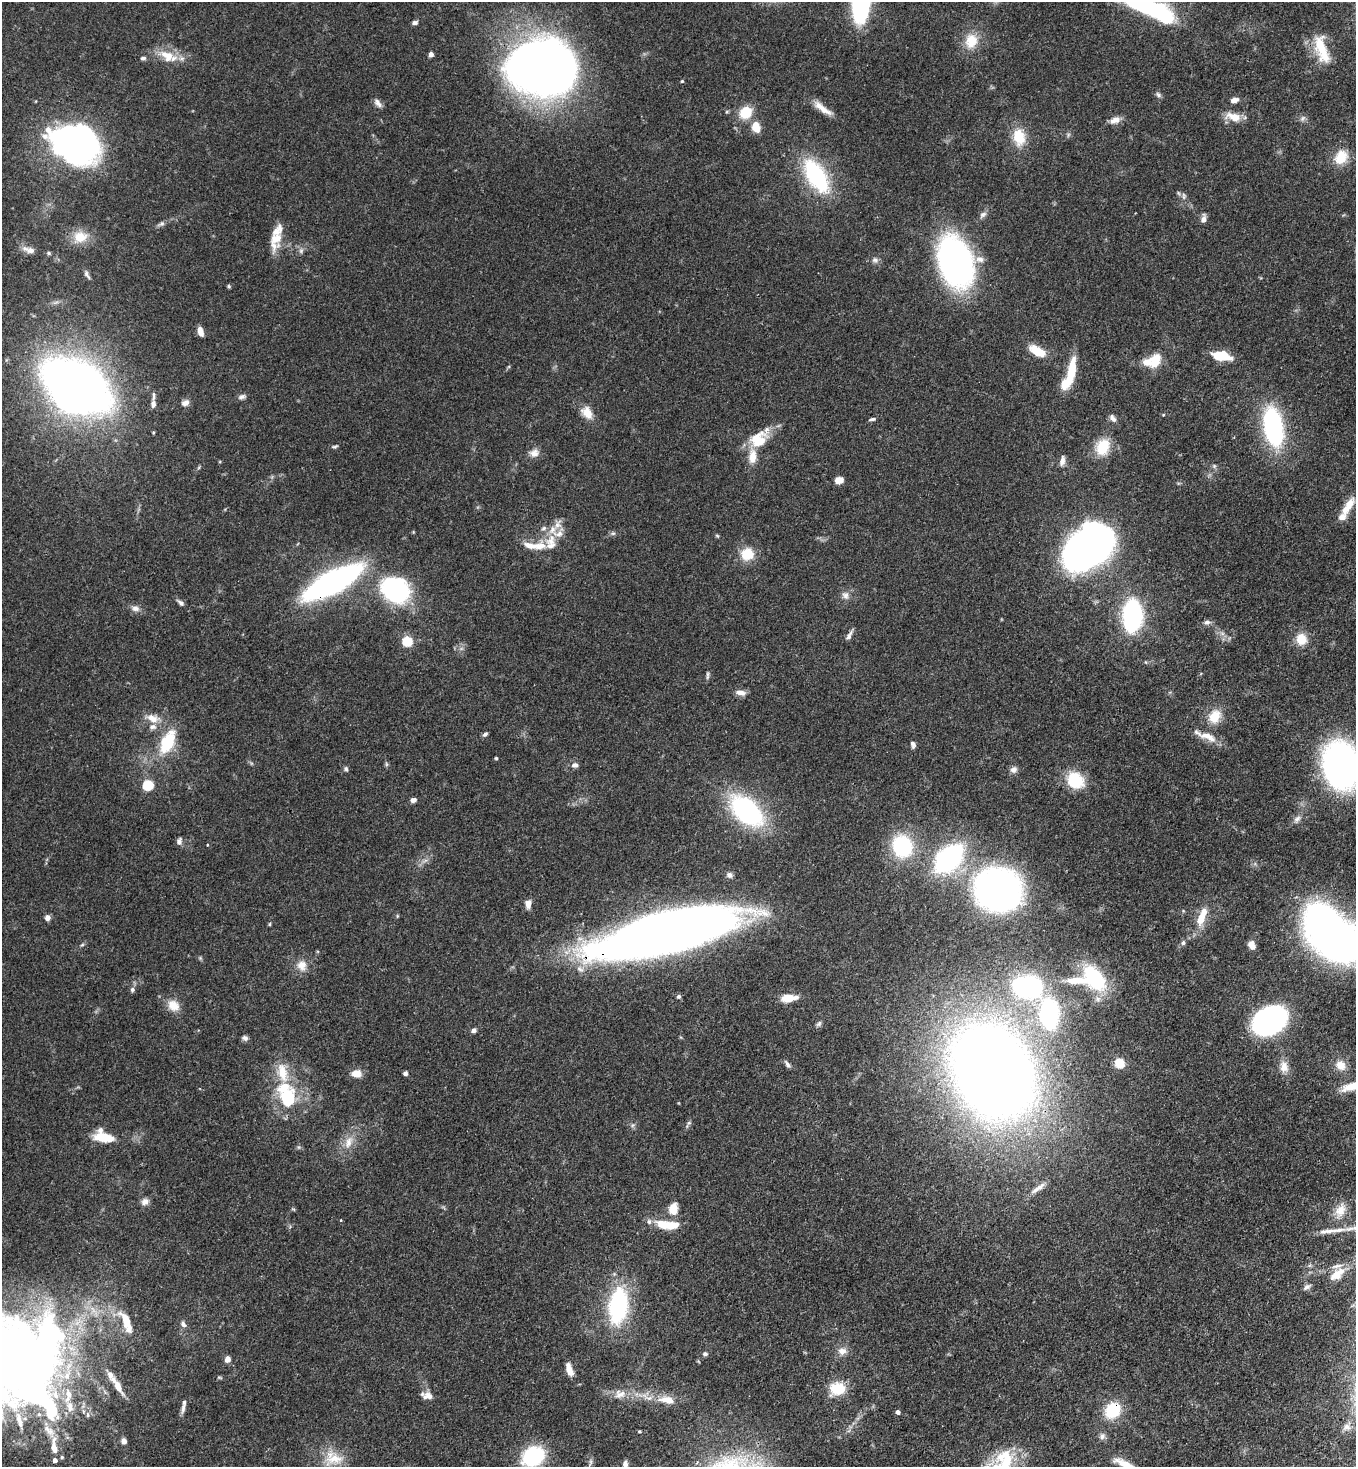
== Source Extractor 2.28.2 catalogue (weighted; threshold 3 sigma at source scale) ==
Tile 6 of 4 x 4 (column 2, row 2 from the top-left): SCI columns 1579-2932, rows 2990-4454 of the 6002 x 5980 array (HDU 1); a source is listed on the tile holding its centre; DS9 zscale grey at full resolution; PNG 1358 x 1469 px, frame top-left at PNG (2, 2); no overlay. Shown black and unused: <1% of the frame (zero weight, under 3 of 4 exposures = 7% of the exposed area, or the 3 px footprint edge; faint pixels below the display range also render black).
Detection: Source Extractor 2.28.2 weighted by HDU 2 'WHT'; one run over the whole footprint, this tile lists its part. Background 0.107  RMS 0.0041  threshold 0.0184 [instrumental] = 3 sigma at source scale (4.5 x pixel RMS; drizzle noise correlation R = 1.50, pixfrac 1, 0.05/0.05 arcsec/px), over >= 5 px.
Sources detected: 206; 2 too faint to see at this stretch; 8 inside a brighter object's white glare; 1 long thin detection or spike segment (spike, bleed or trail) — not listed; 26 inside a brighter listed object's ellipse — not listed separately; the other 169 listed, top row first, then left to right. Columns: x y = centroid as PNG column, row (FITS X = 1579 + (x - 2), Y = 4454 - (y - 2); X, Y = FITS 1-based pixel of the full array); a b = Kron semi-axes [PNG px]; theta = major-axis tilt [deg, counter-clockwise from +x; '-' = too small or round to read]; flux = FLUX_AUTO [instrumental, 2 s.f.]
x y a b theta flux
1146 7 39 13 -16 59
860 12 8 7 - 11
415 22 7 5 9 1.1
971 41 21 17 79 8.8
1321 49 39 15 -72 14
431 54 5 5 - 1.4
168 56 27 12 -24 8.8
143 58 7 5 6 0.96
542 67 59 49 -5 330
682 81 4 4 - 0.46
1158 95 9 5 -46 1
1234 100 9 6 17 2.2
378 103 13 7 -52 1.9
822 108 30 8 -36 5.2
745 113 16 13 38 9.3
1233 117 21 10 -15 5.9
1115 120 14 8 23 3.2
756 127 12 9 -73 5.7
1019 137 22 15 -82 10
75 144 35 30 -18 210
1341 157 18 15 56 9.1
816 176 31 15 -58 51
1184 196 10 6 -90 1.4
983 215 11 6 39 1.5
1203 219 11 6 80 2.1
161 224 11 5 30 1.3
80 237 19 15 15 7.5
276 239 27 13 75 8.8
29 250 19 8 -17 2.8
301 251 8 6 70 1.2
49 253 5 5 - 0.62
875 260 9 8 - 1.5
955 262 40 25 -70 150
87 274 13 5 -61 1.3
229 286 5 4 - 0.55
200 331 9 5 -77 3.6
1037 351 18 8 -29 9.8
1221 356 15 7 -9 16
1156 359 20 12 67 7.6
1071 371 35 9 80 11
77 385 47 26 -33 440
242 397 10 6 19 1.4
185 403 10 7 21 2.1
153 404 8 6 85 1.8
587 413 17 12 -54 5.4
1113 418 11 7 -53 1.7
872 419 8 4 9 0.85
1273 427 29 14 -80 76
758 439 23 19 32 13
335 446 9 4 12 0.72
1103 447 20 15 63 11
534 453 13 11 12 2.9
1062 461 14 6 78 2
1214 466 7 5 -46 0.82
839 480 8 6 10 4.5
1348 506 26 8 57 6
613 533 6 4 1 0.82
717 536 6 4 -3 0.48
551 543 24 13 81 7.7
529 545 19 8 -17 4.2
1087 548 37 26 39 320
747 554 14 14 - 9.4
332 582 37 13 29 170
396 590 25 21 -26 69
845 595 12 9 -60 2.3
181 603 11 6 -42 1.4
135 608 11 9 -16 2.2
1132 616 18 11 88 95
1207 622 9 7 11 1.4
849 635 14 5 60 1.7
1301 639 14 12 -74 6.5
408 641 5 5 - 28
707 675 12 3 90 0.88
741 692 13 7 -12 2.6
1215 716 18 14 59 8.1
153 718 20 11 -14 5.2
485 734 6 5 - 1
1208 736 27 9 -20 5.7
167 742 31 16 65 19
913 744 8 5 -76 1.4
496 758 4 4 - 0.46
575 765 9 7 4 1.6
1341 765 28 22 -76 210
346 769 7 5 -56 0.83
1013 769 10 8 37 1.9
1075 780 16 14 -44 18
148 785 5 5 - 33
413 800 6 5 - 1.7
746 810 25 15 -43 92
1297 819 12 7 50 1.9
179 841 9 6 74 1.4
902 846 28 24 -69 29
949 858 25 16 44 81
729 875 8 7 - 1.4
998 889 38 35 -7 150
528 904 8 6 85 3.2
397 916 6 3 72 0.42
47 918 6 6 - 1.9
1201 918 21 11 71 7.2
270 924 6 3 89 0.45
667 933 116 30 14 620
1339 941 35 26 -12 240
1183 943 7 5 74 0.97
82 945 6 4 29 0.61
1252 945 9 7 -71 2.8
200 958 5 5 - 0.54
302 965 14 13 - 4.7
1094 978 28 17 -51 32
1027 986 20 14 -3 81
132 989 6 6 - 1
678 996 5 4 - 0.96
788 998 14 7 7 7.9
173 1005 15 12 -36 5.6
1049 1013 33 20 -86 45
1269 1020 22 16 31 150
819 1024 9 5 45 1
473 1030 5 4 - 1.6
245 1038 8 6 -22 1.3
1120 1063 5 5 - 27
787 1064 11 5 -56 1.2
1341 1065 14 12 -48 4.8
1284 1067 16 11 -82 4.3
993 1071 70 53 -60 770
356 1073 11 9 -3 4.1
405 1073 5 4 - 1.1
284 1087 25 19 34 14
689 1123 7 6 - 0.87
633 1125 7 4 70 0.78
104 1138 25 10 -10 9.8
349 1142 19 10 69 5.3
1038 1188 25 6 36 3.3
145 1202 10 8 32 2.1
673 1209 11 8 79 7.4
1340 1210 22 13 68 5.8
669 1225 23 10 -4 8.4
1352 1228 34 5 8 4.6
1337 1274 25 12 39 7.1
1307 1287 12 6 32 1.4
618 1306 30 16 83 55
126 1323 36 11 -66 9.9
183 1324 8 6 -57 1.5
842 1351 13 10 3 3.2
705 1354 6 5 - 0.93
7 1358 18 14 63 460
227 1359 6 5 - 2.7
569 1370 13 6 -70 5.5
67 1376 15 9 71 5.5
117 1386 26 7 -57 5.8
837 1388 17 14 16 12
69 1394 17 9 -81 5.5
620 1394 16 12 8 4.4
429 1396 14 9 -43 3.2
667 1400 24 11 -8 6.6
183 1408 14 5 80 1.8
1112 1410 16 13 48 18
898 1412 4 4 - 1.6
88 1415 7 5 84 0.93
1347 1427 9 8 - 1.5
49 1431 23 10 -47 5.6
639 1431 4 3 - 0.42
1102 1436 10 8 61 1.6
124 1441 6 6 - 2.1
54 1448 13 7 -75 3.7
533 1456 19 15 34 35
62 1457 5 4 - 0.49
334 1459 27 15 1 9.6
1006 1463 34 15 66 17
625 1464 8 5 -87 1.6
1126 1465 33 7 -26 7.3
Overlapping masked pixels (flux is a lower limit): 4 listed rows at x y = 542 67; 332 582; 667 933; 1112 1410
Isophote crosses this tile's border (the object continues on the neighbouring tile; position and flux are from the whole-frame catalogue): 9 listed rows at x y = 1146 7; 1341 765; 1339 941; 1352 1228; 7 1358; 533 1456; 1006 1463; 625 1464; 1126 1465